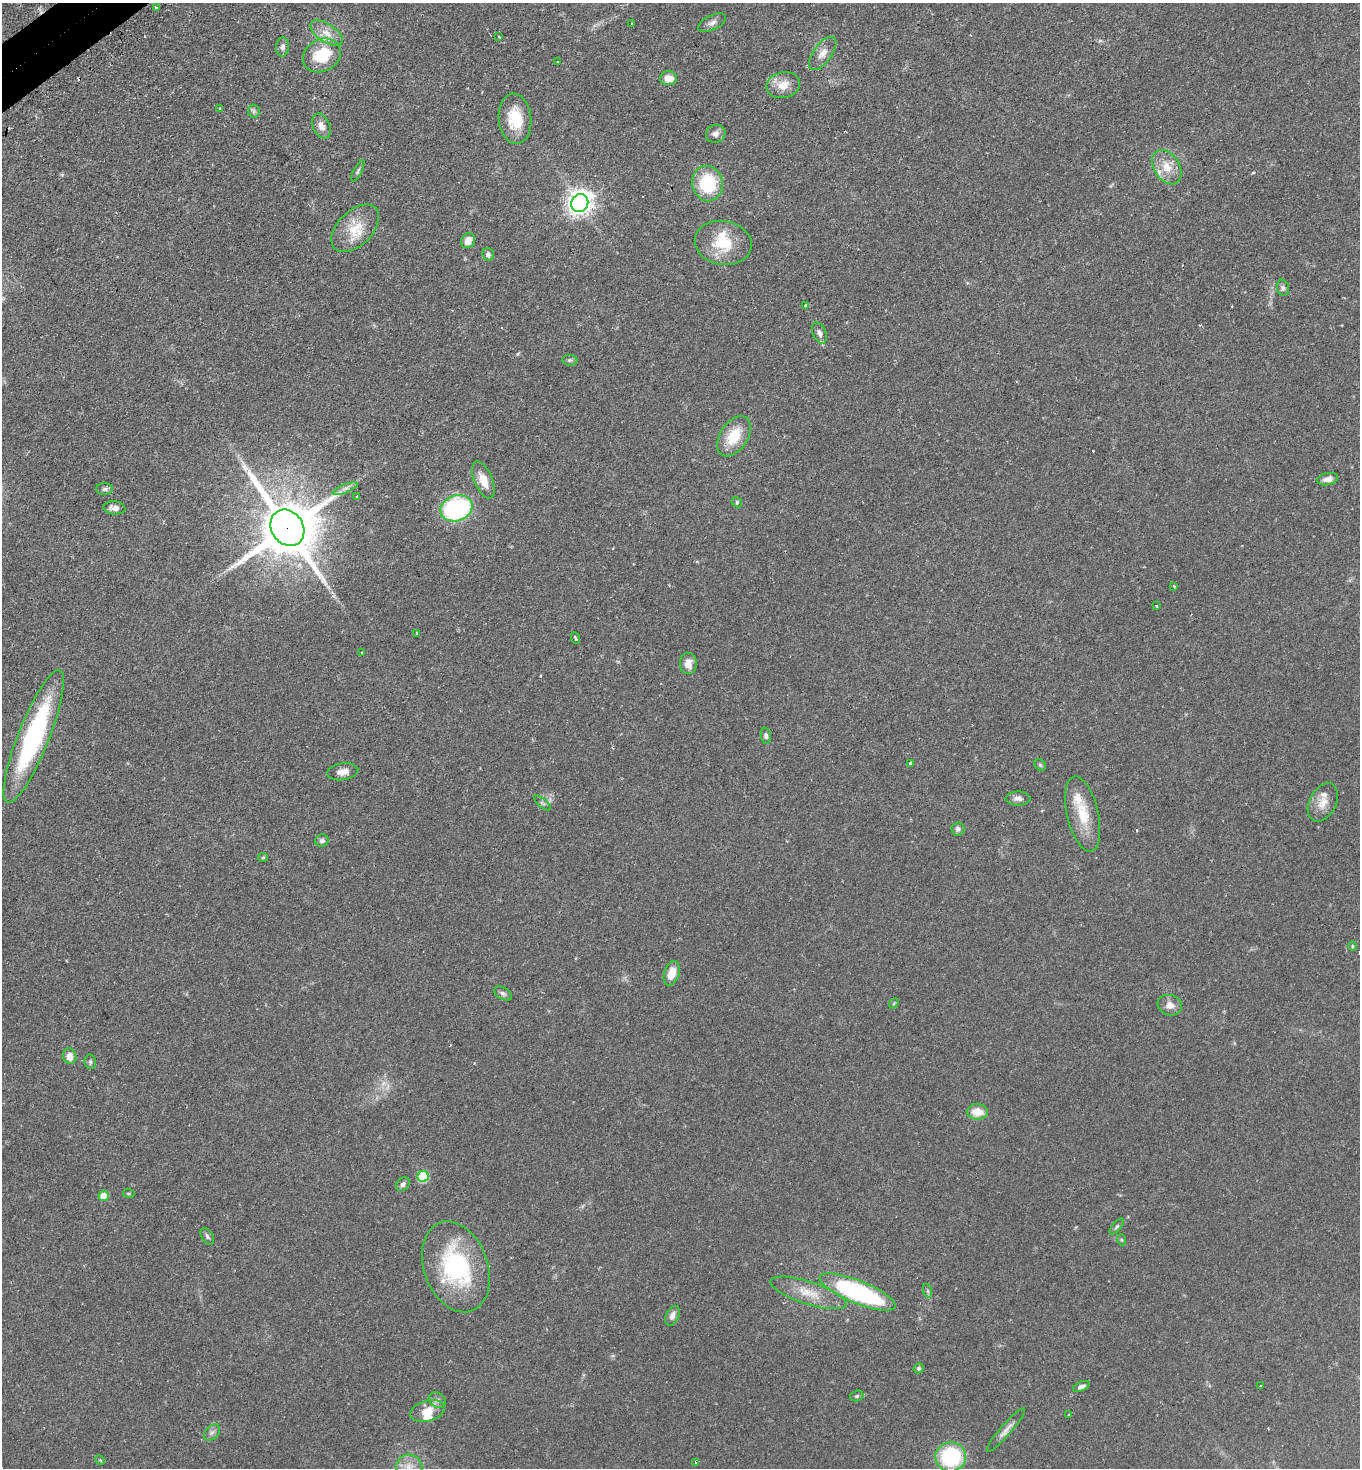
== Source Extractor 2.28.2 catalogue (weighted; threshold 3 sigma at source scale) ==
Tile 11 of 4 x 4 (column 3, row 3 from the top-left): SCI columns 2906-4263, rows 1514-2979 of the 5949 x 5957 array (HDU 1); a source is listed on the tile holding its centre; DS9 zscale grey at full resolution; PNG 1362 x 1470 px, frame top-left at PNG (2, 3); each listed source drawn as its Kron ellipse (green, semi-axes under 4 px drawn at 4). Shown black and unused: <1% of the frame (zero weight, under 2 of 3 exposures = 4% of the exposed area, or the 3 px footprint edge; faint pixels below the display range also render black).
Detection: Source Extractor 2.28.2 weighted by HDU 2 'WHT'; one run over the whole footprint, this tile lists its part. Background 0.0978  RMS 0.0055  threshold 0.0249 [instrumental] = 3 sigma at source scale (4.5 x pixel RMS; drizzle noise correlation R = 1.50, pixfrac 1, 0.05/0.05 arcsec/px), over >= 5 px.
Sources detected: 97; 1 inside a brighter object's white glare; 3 cosmic-ray / hot-pixel residue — neither listed nor drawn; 4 inside a brighter listed object's ellipse — not listed separately; the other 89 listed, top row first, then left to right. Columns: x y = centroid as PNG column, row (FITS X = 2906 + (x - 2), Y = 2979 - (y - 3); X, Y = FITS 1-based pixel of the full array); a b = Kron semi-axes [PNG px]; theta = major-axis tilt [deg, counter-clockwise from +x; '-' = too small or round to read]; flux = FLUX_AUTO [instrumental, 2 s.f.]
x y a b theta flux
156 8 3 3 - 1.4
712 23 15 7 27 2.6
632 24 3 3 - 1.4
327 33 18 9 -33 6
499 37 3 2 - 0.41
283 47 9 6 88 2.2
823 53 19 9 54 4.7
322 55 20 16 29 22
558 61 3 3 - 0.97
668 78 8 7 - 5.3
783 85 17 13 11 7.3
220 108 3 3 - 0.51
254 111 6 6 - 1.2
515 119 25 16 -85 16
321 126 13 8 -68 3.6
716 134 10 9 - 2.9
1167 167 19 12 -58 8.8
358 171 12 3 63 1.1
708 183 18 15 -80 28
580 203 9 8 - 450
355 228 29 17 45 14
468 241 8 6 56 4.4
723 243 29 22 -10 19
488 255 6 5 - 1.9
1283 288 8 6 -76 1.4
805 306 3 3 - 0.8
819 333 11 6 -66 2.3
570 360 7 5 -5 1.1
734 436 22 13 57 15
1328 479 11 6 10 2.8
483 480 20 9 -67 7.6
104 489 8 6 4 1.5
345 489 13 4 21 2.2
357 497 3 3 - 0.69
737 502 5 4 - 0.77
114 508 11 6 -7 3.3
456 508 16 12 20 74
287 528 19 16 -55 3900
1174 586 3 3 - 0.79
1156 606 3 3 - 0.91
417 633 3 3 - 0.42
575 638 6 3 -66 0.8
362 652 3 3 - 0.81
688 663 10 8 -86 4.7
34 736 71 15 68 85
766 736 8 5 -84 1.3
910 763 3 3 - 0.71
1040 765 6 5 - 0.85
343 772 15 8 9 3.8
1018 798 12 7 -1 2.5
1323 802 20 13 62 6.5
543 803 10 3 -40 0.86
1083 814 38 15 -77 16
958 829 6 6 - 1.5
322 841 7 6 - 1.7
263 857 5 4 - 0.6
1352 946 5 3 - 0.49
672 973 12 7 72 7.2
503 993 10 5 -32 1.5
894 1003 5 4 - 0.6
1170 1005 12 10 -19 3.9
70 1056 8 6 -72 4.9
90 1062 7 5 -76 1.1
977 1112 10 8 -1 7.8
423 1177 5 5 - 28
403 1184 8 6 45 1.7
129 1193 6 3 -8 0.55
104 1196 5 5 - 9.3
1117 1226 10 4 50 1.1
207 1236 9 5 -56 1.3
1122 1240 5 3 - 0.47
456 1267 47 32 -70 61
928 1291 7 4 -71 0.99
858 1292 40 11 -22 91
809 1293 39 11 -18 12
672 1316 10 6 65 2.6
919 1368 5 4 - 0.89
1081 1386 9 4 24 1.7
1260 1386 3 2 - 0.38
857 1396 7 5 20 1
437 1400 9 7 -33 1.6
427 1411 18 10 15 6.7
1069 1415 4 3 - 0.6
1006 1430 28 5 49 3.5
212 1433 9 6 47 1.8
951 1457 15 14 - 45
100 1460 5 4 - 0.61
696 1462 4 3 - 0.63
409 1467 13 12 - 6.1
Overlapping masked pixels (flux is a lower limit): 1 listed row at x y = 287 528
Isophote crosses this tile's border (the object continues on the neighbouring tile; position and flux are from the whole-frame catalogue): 1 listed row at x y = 409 1467